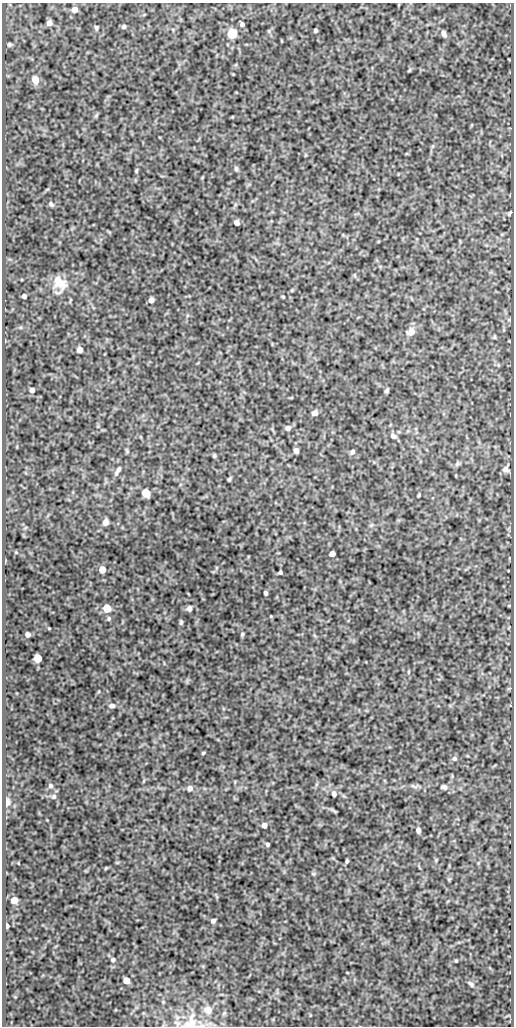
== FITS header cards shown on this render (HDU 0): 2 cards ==
NAXIS1  =                  512
NAXIS2  =                 1024

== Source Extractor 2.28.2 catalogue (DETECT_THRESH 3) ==
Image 512 x 1024 px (HDU 0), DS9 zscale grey, 1 PNG px = 1 image px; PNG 516 x 1028 px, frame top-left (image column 1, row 1024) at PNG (2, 3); no overlay
Background 87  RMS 0.52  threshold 1.56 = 3 sigma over >= 5 px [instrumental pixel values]
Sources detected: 78; all 78 listed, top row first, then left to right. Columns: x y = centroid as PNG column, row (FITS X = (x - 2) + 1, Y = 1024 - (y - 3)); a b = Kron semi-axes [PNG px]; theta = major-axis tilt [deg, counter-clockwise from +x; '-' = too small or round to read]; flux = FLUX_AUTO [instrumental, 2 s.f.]
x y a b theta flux
74 10 6 5 - 260
49 23 5 5 - 170
242 24 5 4 - 100
124 27 5 5 - 72
96 28 6 4 -85 59
315 30 4 3 - 61
269 31 6 3 -72 37
444 33 7 5 -64 130
232 34 6 5 - 2700
9 44 6 5 - 53
409 70 7 3 45 38
35 80 6 5 - 530
236 169 7 5 -89 65
136 171 5 4 - 40
51 204 6 4 -48 78
510 213 5 4 - 88
236 222 5 4 - 180
60 283 19 14 -33 580
24 296 4 4 - 110
283 297 4 3 - 30
151 300 5 5 - 170
411 332 10 8 49 250
494 337 6 4 -90 37
80 350 5 5 - 290
32 390 5 5 - 150
387 390 4 3 - 73
315 413 6 5 - 140
288 428 6 5 - 160
393 436 7 6 - 150
296 451 5 5 - 210
352 452 6 5 - 99
214 456 4 4 - 52
457 464 8 5 45 75
506 469 8 8 - 120
118 470 9 5 51 130
229 479 4 3 - 50
146 493 6 5 - 1100
419 495 4 3 - 43
105 522 6 5 - 180
332 554 5 4 - 250
102 569 5 5 - 470
280 572 4 3 - 60
266 593 4 3 - 78
107 608 5 5 - 950
189 608 6 5 - 140
271 616 4 3 - 26
109 618 6 5 - 57
181 622 6 4 88 60
49 628 3 2 - 31
28 634 5 4 - 140
242 634 5 4 - 53
38 658 5 5 - 1100
408 672 5 3 - 38
112 706 7 6 - 120
203 753 3 3 - 43
454 758 6 6 - 88
50 786 7 6 - 81
414 786 12 3 -27 74
444 787 8 7 - 91
190 788 7 7 - 120
334 794 6 5 - 120
54 796 7 6 - 91
7 802 10 6 -88 210
264 825 5 5 - 170
418 830 6 4 -83 140
268 844 4 4 - 72
347 861 4 3 - 54
106 868 5 3 - 33
313 874 6 4 18 46
14 900 5 5 - 560
213 921 5 4 - 95
7 926 4 3 - 150
113 960 5 5 - 73
456 961 4 3 - 36
126 980 5 5 - 370
471 984 9 5 -41 84
208 1010 8 8 - 300
191 1023 24 17 65 660
At the frame edge (FLAGS 8, measured only in part): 1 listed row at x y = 191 1023